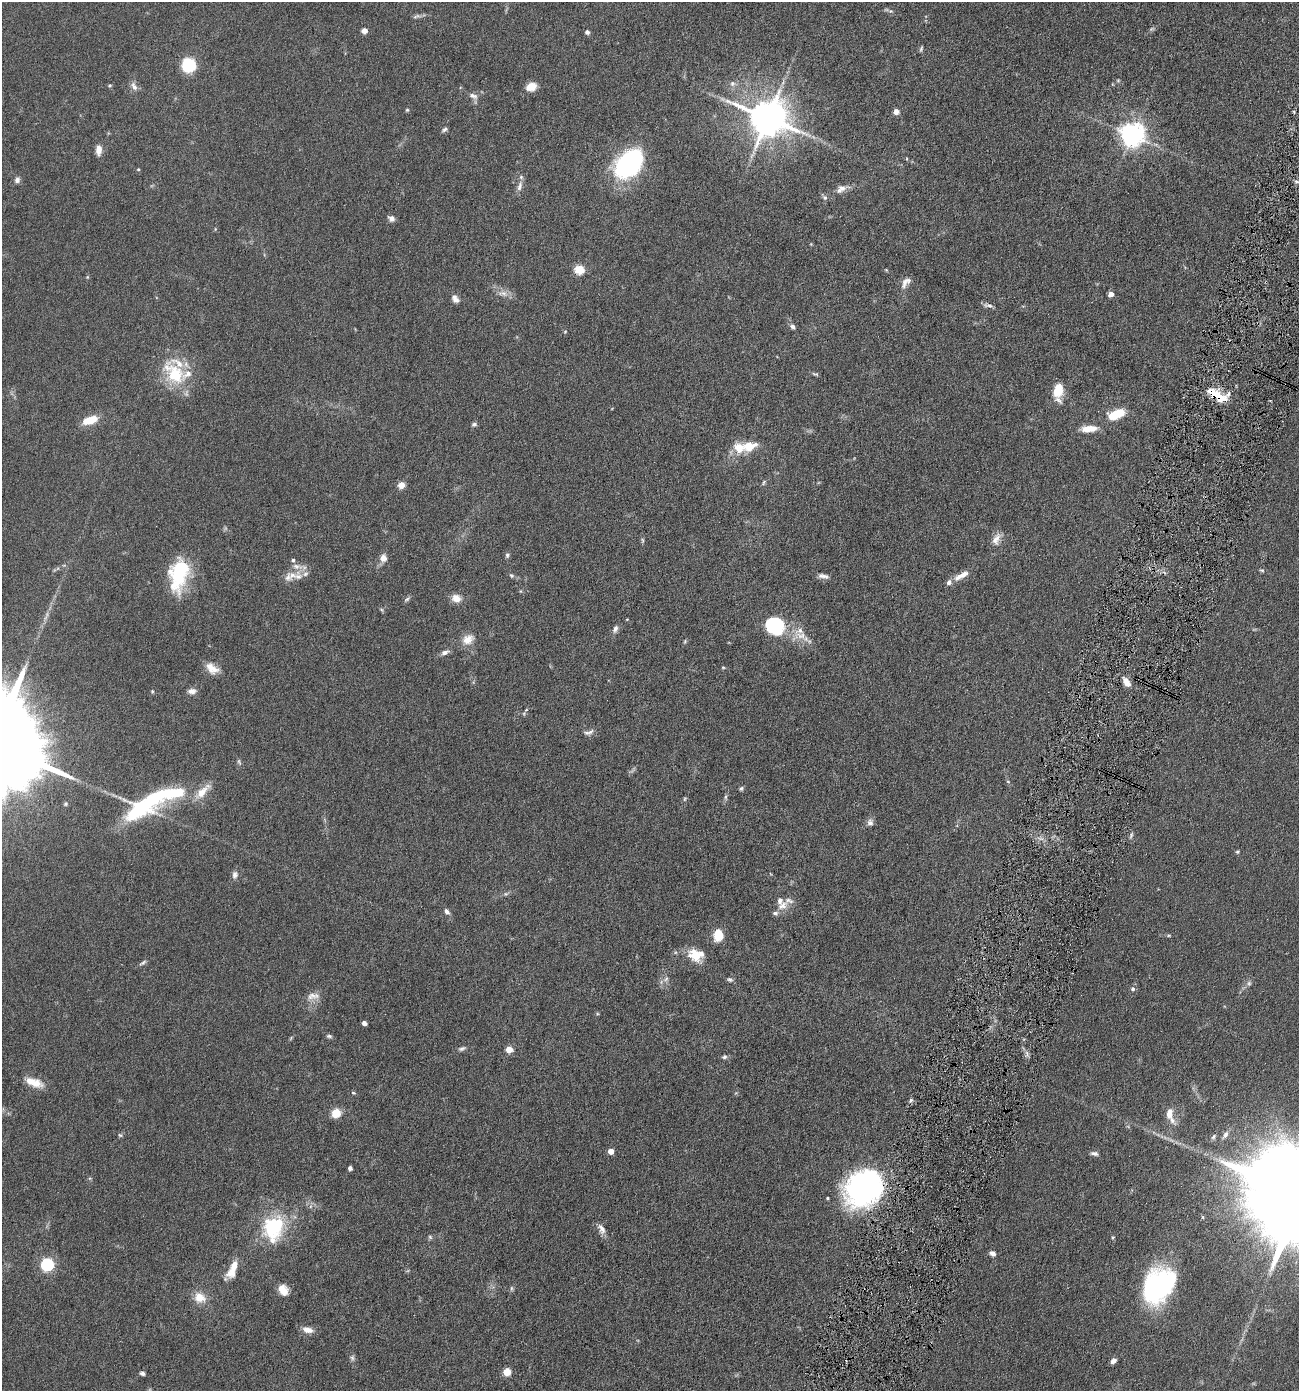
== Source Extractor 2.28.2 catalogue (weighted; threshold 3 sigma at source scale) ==
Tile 10 of 4 x 4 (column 2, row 3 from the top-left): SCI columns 1437-2733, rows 1390-2778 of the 5598 x 5556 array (HDU 1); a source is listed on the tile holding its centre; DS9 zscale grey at full resolution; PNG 1301 x 1393 px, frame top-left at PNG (2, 2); no overlay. Shown black and unused: <1% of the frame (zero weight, under 4 of 8 exposures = <1% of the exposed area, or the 3 px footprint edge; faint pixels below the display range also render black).
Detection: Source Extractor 2.28.2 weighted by HDU 2 'WHT'; one run over the whole footprint, this tile lists its part. Background 0.062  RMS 0.0055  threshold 0.0225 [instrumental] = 3 sigma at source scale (4.09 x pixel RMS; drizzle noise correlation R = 1.36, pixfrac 0.8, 0.05/0.05 arcsec/px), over >= 5 px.
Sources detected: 161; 3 too faint to see at this stretch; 4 inside a brighter object's white glare — not listed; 16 inside a brighter listed object's ellipse — not listed separately; the other 138 listed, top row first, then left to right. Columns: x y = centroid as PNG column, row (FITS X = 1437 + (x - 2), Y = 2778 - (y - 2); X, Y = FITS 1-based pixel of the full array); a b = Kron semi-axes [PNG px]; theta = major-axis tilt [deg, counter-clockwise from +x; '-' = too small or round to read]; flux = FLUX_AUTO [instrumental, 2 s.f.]
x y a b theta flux
891 11 6 5 - 0.96
416 16 12 4 18 1.3
364 31 6 5 - 2.9
587 32 6 5 - 1.2
921 49 8 4 73 0.77
188 65 12 12 - 23
1118 80 5 5 - 0.57
732 84 8 7 - 1.9
1112 84 5 3 - 0.37
110 85 5 4 - 0.61
134 86 12 7 -61 2.6
531 87 10 8 20 7
473 96 13 7 -29 2.4
407 110 4 4 - 0.61
896 112 6 5 - 2.9
768 118 12 10 -20 1600
444 129 7 5 35 1.2
1132 135 8 7 - 470
98 150 11 6 90 4.6
907 159 5 3 - 0.45
628 164 29 19 44 80
138 169 4 4 - 0.5
17 180 8 7 - 1.8
1297 182 9 3 -22 1
520 186 17 7 75 2.9
842 188 17 8 5 3.2
824 197 8 6 -44 1.3
391 218 8 6 -28 2.2
579 269 5 5 - 31
886 270 5 4 - 0.47
904 282 19 7 77 3
503 293 16 8 -7 3.6
1111 294 4 4 - 4
455 299 10 7 -56 2.6
988 305 14 5 -12 1.7
793 327 7 5 -37 1.5
565 332 5 3 - 0.45
174 373 37 23 -48 25
815 374 10 4 -19 0.83
1058 391 16 9 87 12
1215 394 20 12 -21 9.7
1116 414 19 9 21 14
90 420 15 7 19 11
474 424 7 5 15 1.1
1089 429 18 7 4 8.1
749 446 16 10 13 11
764 482 8 5 61 0.83
401 485 8 7 - 3.6
996 539 17 10 64 4.3
642 540 8 4 -89 0.76
507 555 7 5 73 1.1
383 558 10 9 - 3.4
293 560 5 5 - 1
1262 570 7 4 -8 0.77
179 574 34 18 79 35
292 575 24 11 14 6.9
961 575 22 7 30 5.1
511 576 7 6 - 0.99
823 576 14 6 -9 2.2
456 598 10 8 -18 5.1
407 599 10 4 40 0.99
381 610 7 4 -45 0.69
627 619 4 3 - 0.35
774 626 22 19 -21 30
615 629 11 6 67 1.9
801 635 15 10 -16 5.7
468 639 17 13 29 5.7
685 641 5 4 - 0.61
445 652 11 6 22 2.2
723 667 5 4 - 0.5
212 668 17 11 -35 5.9
1127 682 10 6 -62 4.9
152 691 6 4 71 0.64
192 691 11 7 4 2.5
526 710 5 3 - 0.46
524 714 6 4 -73 0.61
587 733 12 6 -13 1.9
30 761 7 3 -20 710
239 762 10 4 -64 0.95
1008 781 5 3 - 0.45
741 788 7 5 41 0.91
202 792 29 10 44 7.3
726 797 8 4 -83 0.89
152 799 38 22 19 28
685 799 6 4 61 0.69
66 804 6 6 - 0.92
870 822 10 8 87 2.1
1131 835 9 4 73 1
1237 852 5 5 - 0.69
235 875 11 7 86 2.1
506 894 6 5 - 0.88
782 906 17 11 31 4.9
447 911 8 5 -56 1.9
718 935 11 8 -89 11
1169 935 7 3 0 0.65
696 955 18 14 -21 11
143 963 12 5 35 1.3
666 979 9 6 50 1.6
730 979 8 5 -17 1.1
1249 983 7 6 - 1.1
1133 989 6 6 - 1.2
313 996 19 9 5 4.1
364 1023 4 4 - 2.7
329 1036 8 5 -8 1
291 1038 7 3 54 0.61
462 1048 10 5 15 1.4
509 1049 5 4 - 11
1027 1054 8 4 90 1.4
724 1057 7 6 - 1.2
34 1082 24 10 -19 7.5
353 1093 6 4 -21 0.69
911 1100 5 5 - 0.92
336 1113 8 8 - 8.9
1169 1113 13 8 84 4.7
120 1135 6 5 - 0.75
1225 1135 14 7 52 2.7
1213 1137 8 6 66 1.3
611 1151 4 4 - 6.2
1094 1153 10 5 -9 1.5
350 1168 4 4 - 1.5
863 1188 36 29 42 130
827 1198 3 3 - 0.6
273 1227 30 28 83 30
602 1229 14 8 -66 3
430 1237 6 5 - 0.81
1113 1237 5 3 - 0.61
992 1253 6 5 - 2.1
47 1264 6 6 - 89
232 1270 24 10 68 8.2
1158 1286 36 25 54 79
511 1288 8 4 -90 0.86
283 1290 13 10 -58 5.5
200 1297 15 13 -32 7.3
308 1330 14 8 -13 3.9
352 1358 9 6 -89 1.3
1113 1361 6 4 39 1.9
507 1372 6 6 - 7.9
142 1373 5 4 - 1.4
Overlapping masked pixels (flux is a lower limit): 2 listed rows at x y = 1215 394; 863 1188
Isophote crosses this tile's border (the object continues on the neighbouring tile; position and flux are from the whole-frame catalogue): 1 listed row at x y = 1297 182